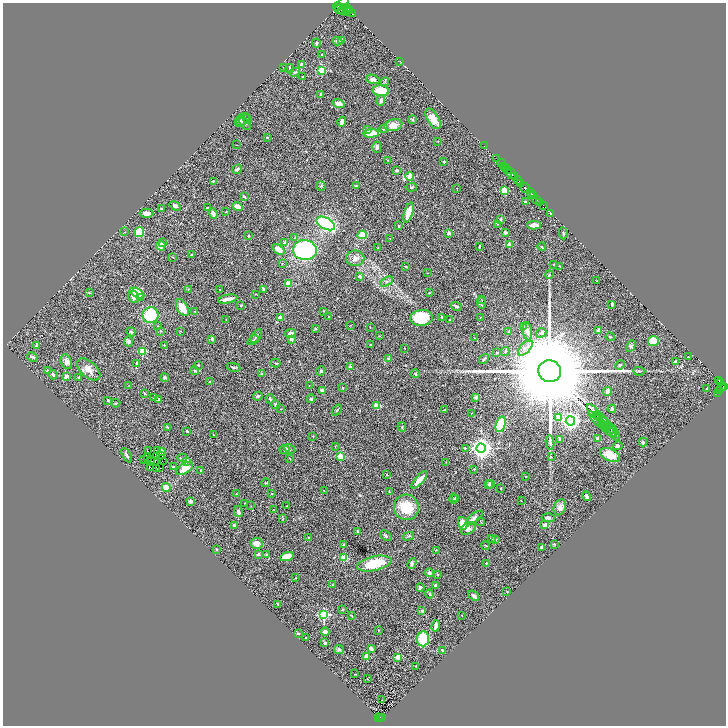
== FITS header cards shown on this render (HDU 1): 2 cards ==
NAXIS1  =                 1447
NAXIS2  =                 1447

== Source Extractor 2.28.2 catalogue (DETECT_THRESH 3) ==
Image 1447 x 1447 px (HDU 1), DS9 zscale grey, zoomed out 1/2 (1 PNG px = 2 x 2 image px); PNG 728 x 728 px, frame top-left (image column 2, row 1446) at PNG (3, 3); each listed source drawn as its Kron ellipse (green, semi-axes under 4 px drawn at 4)
Background 0.571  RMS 0.053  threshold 0.159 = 3 sigma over >= 5 px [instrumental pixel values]
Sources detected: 394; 28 cannot appear on this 1/2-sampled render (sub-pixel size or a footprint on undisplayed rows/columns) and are neither listed nor drawn; the other 366 listed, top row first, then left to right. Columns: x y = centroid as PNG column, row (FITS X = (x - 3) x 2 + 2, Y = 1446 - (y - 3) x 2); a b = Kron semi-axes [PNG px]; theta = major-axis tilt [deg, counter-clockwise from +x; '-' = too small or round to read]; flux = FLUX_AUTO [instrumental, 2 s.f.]
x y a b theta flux
341 4 9 3 45 700
338 6 5 2 - 140
347 8 4 2 - 400
340 9 5 3 - 440
343 9 5 3 - 110
349 10 4 2 - 510
346 11 2 2 - 230
353 14 2 2 - 68
342 40 2 2 - 150
337 41 5 4 - 18
316 43 5 3 - 16
322 54 2 2 - 4.6
400 61 2 1 - 2.3
301 64 2 2 - 51
284 67 2 2 - 3.6
290 68 4 3 - 12
322 70 3 3 - 410
295 72 5 3 - 13
302 77 3 2 - 6.3
373 79 7 4 -15 31
385 82 4 3 - 9.3
381 91 8 5 -7 210
321 94 2 2 - 55
381 100 5 3 - 30
339 103 6 4 -17 59
242 119 8 5 35 32
247 119 5 2 - 6.7
433 119 11 5 -59 120
413 120 3 3 - 13
240 121 6 4 64 18
342 122 5 3 - 72
245 124 7 3 -47 13
393 125 9 5 13 90
384 129 4 3 - 10
367 130 4 3 - 31
371 133 7 4 7 170
267 137 3 2 - 8
438 141 2 2 - 4
237 145 2 1 - 2.3
484 146 2 1 - 8.2
377 147 5 4 - 29
496 158 3 2 - 30
388 160 3 2 - 4.1
444 161 2 2 - 39
501 163 4 2 - 860
504 166 2 1 - 79
505 168 2 1 - 300
237 169 5 3 - 31
507 169 3 2 - 460
397 170 3 3 - 24
511 174 6 3 -56 210
409 176 4 3 - 270
514 177 2 1 - 370
518 180 4 1 - 260
214 181 4 2 - 12
520 183 4 3 - 410
321 186 5 3 - 10
356 186 2 2 - 14
411 187 6 3 4 13
457 188 2 1 - 3.3
525 188 5 2 - 1000
504 190 3 3 - 410
530 193 2 2 - 150
531 194 2 1 - 9.9
533 196 3 2 - 190
244 197 3 2 - 21
537 199 3 1 - 110
525 202 2 2 - 47
540 202 2 2 - 150
543 205 2 1 - 30
175 206 6 4 -36 23
207 207 2 2 - 6.9
238 207 5 3 - 91
161 209 3 3 - 12
226 212 3 2 - 5.6
146 213 7 4 0 43
213 213 5 3 - 45
408 213 10 4 73 150
551 214 2 1 - 8
501 220 4 3 - 26
326 223 10 5 -28 1300
498 224 2 2 - 4.7
534 225 6 3 -1 68
399 226 3 2 - 7
124 232 2 2 - 4
139 232 5 5 - 200
449 233 2 2 - 91
505 233 2 2 - 73
563 233 6 2 -85 10
362 235 4 4 - 190
248 236 2 2 - 33
295 238 4 3 - 8.3
390 238 2 1 - 3
163 243 3 3 - 23
285 243 3 2 - 140
509 245 2 2 - 140
161 246 5 4 - 66
479 247 3 2 - 11
542 247 4 3 - 12
378 248 4 2 - 5.9
278 249 7 4 -38 83
305 250 12 10 -6 1800
191 255 3 3 - 12
173 257 3 2 - 3.4
355 258 9 7 -1 54
282 264 2 2 - 4.1
553 264 3 2 - 5.1
406 266 3 3 - 7.6
560 266 3 2 - 4.9
428 273 2 2 - 2.5
549 275 4 2 - 6.4
360 276 2 2 - 73
597 281 3 1 - 3.8
387 282 7 4 31 24
288 283 2 2 - 200
188 289 3 2 - 4.5
263 289 4 2 - 16
220 290 3 1 - 3.4
89 293 4 2 - 6.5
137 293 8 4 -30 310
429 293 3 2 - 6.6
255 294 4 1 - 4.3
134 297 6 5 - 47
140 297 3 3 - 18
228 299 10 3 11 77
481 299 2 2 - 5
481 303 6 4 -85 17
612 304 4 3 - 18
241 306 2 2 - 7
456 306 6 3 -18 17
182 308 9 5 -60 160
195 311 3 3 - 9.3
324 311 3 2 - 5.8
150 315 8 8 - 380
329 317 2 2 - 16
442 317 2 2 - 12
480 317 3 2 - 5.6
280 318 3 2 - 97
421 318 11 8 8 390
226 320 2 1 - 3.5
449 320 3 2 - 5.6
350 325 2 2 - 4.4
158 326 3 2 - 5.1
523 326 3 3 - 9.8
370 327 2 2 - 4
315 328 3 3 - 11
599 330 2 2 - 92
161 331 3 2 - 4
180 331 3 2 - 6
509 331 2 2 - 23
527 331 9 4 -81 51
131 332 4 4 - 13
291 333 5 4 - 36
541 333 5 4 - 20
256 336 7 3 58 20
379 336 2 2 - 3.9
610 337 4 2 - 9.6
474 338 2 2 - 2.9
212 339 3 3 - 19
291 339 2 2 - 110
253 340 6 2 36 12
129 341 5 4 - 23
653 341 5 5 - 260
164 345 2 2 - 4.3
371 345 3 2 - 9.2
37 346 3 3 - 26
631 346 6 4 63 18
405 348 2 1 - 4.1
525 348 9 5 48 53
143 351 3 3 - 390
505 351 4 3 - 11
497 352 3 3 - 9.6
32 357 5 3 - 19
688 357 2 2 - 9.3
389 359 2 2 - 94
484 359 5 2 - 12
66 362 8 5 -69 47
675 362 4 3 - 24
137 363 4 3 - 11
276 363 5 2 - 8.5
198 365 3 2 - 8.1
620 365 5 3 - 11
234 367 7 3 -12 15
350 367 2 2 - 50
89 369 14 7 -41 83
47 371 3 3 - 25
195 371 4 3 - 12
320 371 5 3 - 16
550 371 11 10 - 300000
639 371 6 2 -5 12
262 373 4 3 - 9.1
415 374 4 3 - 12
53 375 4 3 - 23
66 376 3 3 - 63
79 377 3 2 - 11
165 377 4 4 - 20
719 380 3 2 - 230
210 381 3 2 - 4.9
721 383 3 2 - 230
129 385 3 2 - 3.3
309 385 3 2 - 3.7
724 386 4 2 - 430
343 388 2 2 - 29
721 388 5 2 - 81
707 389 2 2 - 12
322 390 4 2 - 24
720 390 2 1 - 26
607 391 4 3 - 52
145 393 3 2 - 6.3
718 394 2 1 - 16
258 396 5 3 - 23
476 397 3 3 - 23
153 398 2 2 - 4.5
159 399 4 3 - 12
270 399 4 2 - 11
311 399 4 3 - 14
108 400 3 2 - 12
116 403 4 3 - 11
275 404 5 3 - 14
377 406 4 3 - 110
281 409 3 2 - 6.2
612 409 4 3 - 22
337 410 6 3 48 9.7
445 410 4 2 - 13
594 412 9 2 -49 16
471 413 2 1 - 2.4
598 416 5 3 - 11
559 417 2 2 - 140
602 419 8 3 -45 22
570 421 4 4 - 4200
599 421 13 3 -44 30
606 423 6 3 -59 16
501 424 8 5 71 490
608 425 3 2 - 6.3
605 426 6 3 -52 14
168 427 3 2 - 5.4
402 427 5 3 - 12
611 428 7 2 -44 8.8
608 430 9 2 -42 20
187 431 2 2 - 37
612 433 6 2 -33 13
614 433 8 4 -68 23
213 435 2 2 - 3.8
313 436 3 2 - 6.7
560 439 3 3 - 16
598 439 2 2 - 110
643 442 4 4 - 14
550 443 7 3 -83 20
335 446 2 2 - 3.8
618 446 5 3 - 20
465 448 2 2 - 4.4
481 448 4 4 - 7600
290 449 6 4 -30 20
284 450 5 4 - 17
148 451 2 1 - 5.2
157 451 2 1 - 5
162 451 4 2 - 3.6
127 455 8 3 -61 19
610 455 11 6 -24 180
161 456 3 1 - 0.75
340 456 3 3 - 290
147 457 3 1 - 0.11
156 457 2 1 - 0.75
551 457 3 3 - 11
182 458 5 2 - 9.1
289 458 3 2 - 6
144 459 2 1 - 17
151 459 2 1 - 3.9
186 461 2 2 - 100
151 462 3 1 - 2.3
154 462 3 3 - 9
163 462 2 1 - 3.7
446 462 2 2 - 4.1
173 467 2 2 - 23
151 468 2 1 - 2.3
157 468 2 1 - 3.8
159 468 2 1 - 0.23
184 469 9 5 31 140
474 469 3 3 - 8.4
201 470 2 2 - 17
387 475 3 2 - 6.5
526 476 2 1 - 4.3
419 480 11 3 49 110
266 483 4 3 - 8.2
490 484 4 3 - 11
489 485 4 3 - 17
166 488 4 3 - 110
501 488 2 2 - 7.7
324 491 3 2 - 3.7
389 491 3 2 - 5.6
236 494 2 2 - 4.9
272 494 4 3 - 8.7
586 496 5 3 - 17
455 498 3 3 - 6.6
454 499 5 3 - 9.7
521 500 2 2 - 3.1
191 501 3 3 - 35
245 503 2 2 - 5.5
251 506 3 2 - 3
287 506 2 2 - 7.1
406 507 13 12 - 260
560 507 8 6 69 41
273 509 2 2 - 4
238 512 5 3 - 26
474 518 10 4 38 42
548 518 6 3 -1 26
283 519 3 2 - 4.9
481 522 4 2 - 5.3
463 523 7 4 -76 120
234 525 4 3 - 14
545 525 2 2 - 120
468 528 8 5 34 44
358 531 4 3 - 15
386 535 6 3 -40 16
408 536 6 2 17 8.1
308 537 2 2 - 5.4
492 539 3 2 - 4.7
496 539 3 2 - 5.6
256 543 6 5 - 72
344 544 3 3 - 12
554 544 3 3 - 6.6
486 545 4 2 - 9.1
541 547 4 2 - 22
216 549 3 2 - 6.6
436 550 3 2 - 3.7
258 554 2 2 - 63
266 554 2 2 - 13
287 556 7 4 19 140
344 558 4 3 - 130
412 563 5 4 - 19
486 563 2 2 - 13
374 564 17 7 12 310
429 573 5 4 - 20
438 574 3 3 - 8.8
296 578 3 2 - 4.6
333 585 3 2 - 11
436 585 4 2 - 25
420 587 4 3 - 24
507 592 3 2 - 4
429 594 4 3 - 11
474 596 6 3 -38 36
278 604 2 2 - 8.3
342 610 3 3 - 9.5
422 611 4 3 - 18
324 615 3 3 - 1300
351 615 3 2 - 5.4
462 615 3 2 - 2.8
436 626 6 3 78 69
378 630 3 2 - 7.3
325 632 4 4 - 47
298 633 3 2 - 8.6
305 638 3 2 - 5.2
423 639 7 6 - 290
325 643 4 3 - 12
371 648 4 3 - 35
339 650 5 4 - 21
442 650 4 2 - 13
367 656 2 2 - 240
398 657 2 2 - 190
416 666 2 2 - 3.7
355 674 3 1 - 3.3
367 679 3 2 - 3.5
381 700 2 1 - 47
378 717 2 2 - 22
382 717 3 1 - 5
380 719 2 2 - 16
At the frame edge (FLAGS 8, measured only in part): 1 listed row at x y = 341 4
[28 sub-pixel or undisplayed-footprint detections neither listed nor drawn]